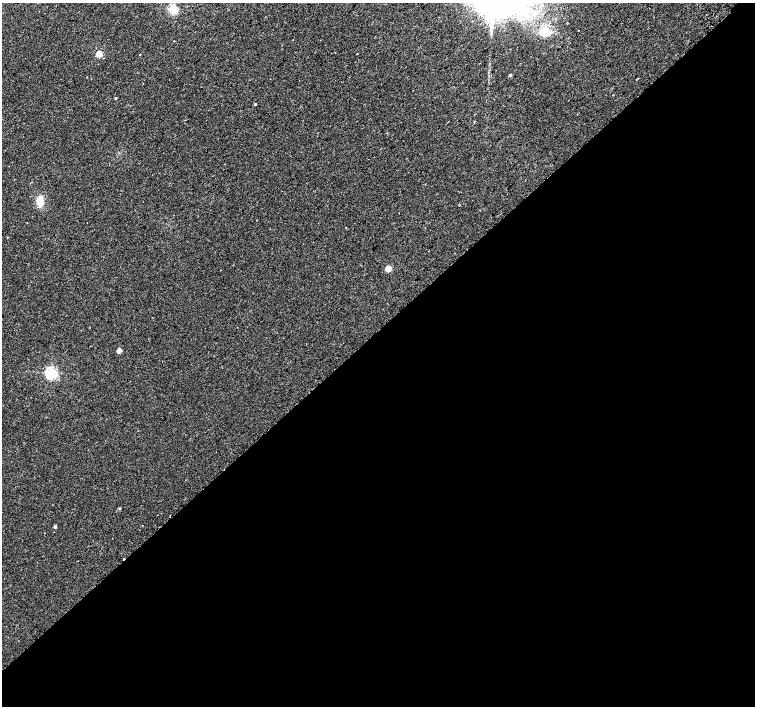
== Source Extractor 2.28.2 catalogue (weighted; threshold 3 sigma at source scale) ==
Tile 15 of 4 x 4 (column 3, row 4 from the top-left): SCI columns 3055-4559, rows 197-1604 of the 6115 x 6087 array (HDU 1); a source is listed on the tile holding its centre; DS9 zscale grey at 2 x 2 block average (1 PNG px = mean of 2 x 2 image px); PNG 757 x 708 px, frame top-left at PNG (2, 3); no overlay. Shown black and unused: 53% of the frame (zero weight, under 2 of 3 exposures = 3% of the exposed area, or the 3 px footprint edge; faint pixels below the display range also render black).
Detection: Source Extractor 2.28.2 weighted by HDU 2 'WHT'; one run over the whole footprint, this tile lists its part. Background 0.0423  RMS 0.0045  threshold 0.02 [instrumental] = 3 sigma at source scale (4.5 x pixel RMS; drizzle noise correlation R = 1.50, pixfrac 1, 0.0396/0.0396 arcsec/px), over >= 5 px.
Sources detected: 18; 2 cosmic-ray / hot-pixel residue — not listed; the other 16 listed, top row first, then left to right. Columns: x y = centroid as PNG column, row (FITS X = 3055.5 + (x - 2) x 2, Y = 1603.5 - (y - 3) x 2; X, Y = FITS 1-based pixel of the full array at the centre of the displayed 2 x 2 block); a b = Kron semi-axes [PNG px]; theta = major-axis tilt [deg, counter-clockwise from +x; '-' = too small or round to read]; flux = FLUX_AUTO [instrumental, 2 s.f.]
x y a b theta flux
173 9 3 3 - 98
545 31 3 3 - 95
578 31 2 2 - 1.5
99 54 3 3 - 21
140 54 2 2 - 0.47
510 75 3 2 - 1.7
638 78 2 2 - 1.4
636 79 2 2 - 0.68
115 98 2 2 - 0.82
255 104 3 2 - 1.2
40 201 10 7 83 8.6
388 269 3 3 - 20
119 350 2 2 - 9.3
51 373 3 3 - 170
119 509 3 3 - 1.1
55 527 2 2 - 2.7